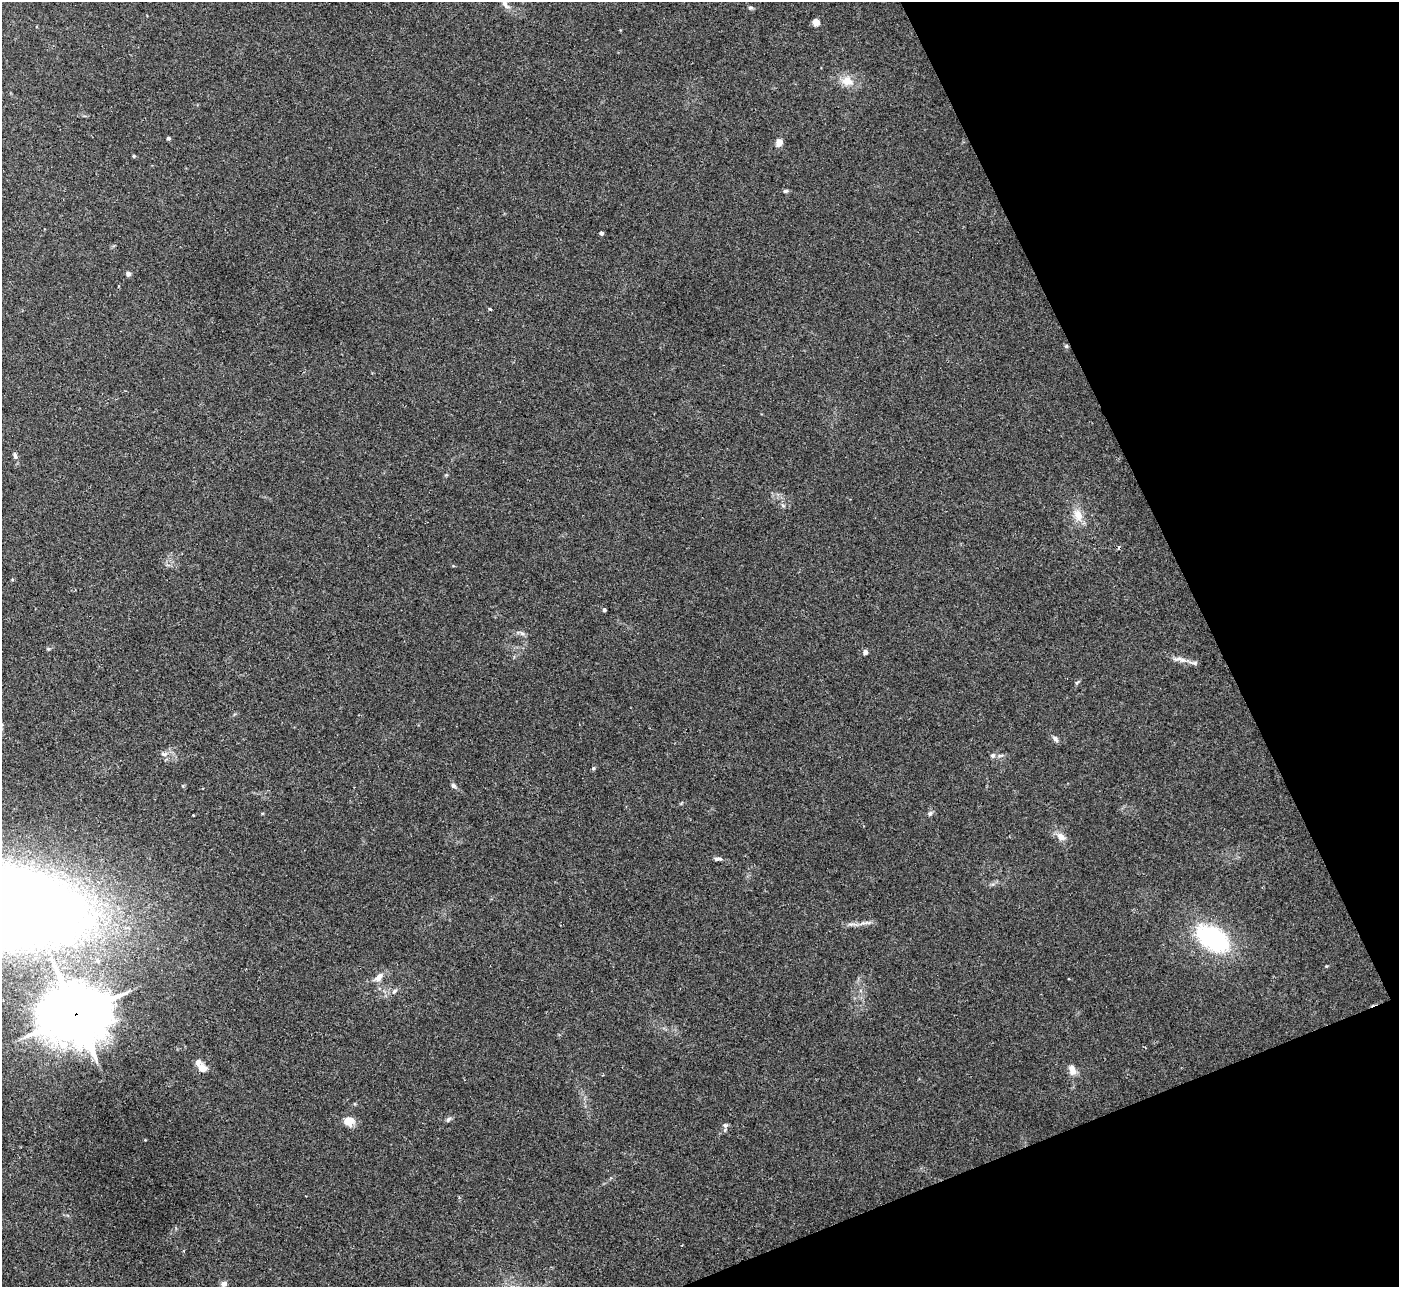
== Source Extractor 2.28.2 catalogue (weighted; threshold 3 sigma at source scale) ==
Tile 12 of 4 x 4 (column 4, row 3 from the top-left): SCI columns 4232-5628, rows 1471-2755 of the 5657 x 5637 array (HDU 1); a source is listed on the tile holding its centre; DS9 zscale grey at full resolution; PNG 1401 x 1289 px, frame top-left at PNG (2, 2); no overlay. Shown black and unused: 20% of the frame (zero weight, under 2 of 3 exposures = <1% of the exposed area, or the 3 px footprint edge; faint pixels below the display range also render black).
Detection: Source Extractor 2.28.2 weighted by HDU 2 'WHT'; one run over the whole footprint, this tile lists its part. Background 0.0422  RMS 0.0074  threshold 0.0332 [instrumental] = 3 sigma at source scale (4.5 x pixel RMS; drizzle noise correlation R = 1.50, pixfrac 1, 0.05/0.05 arcsec/px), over >= 5 px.
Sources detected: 43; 1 cosmic-ray / hot-pixel residue — not listed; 1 inside a brighter listed object's ellipse — not listed separately; the other 41 listed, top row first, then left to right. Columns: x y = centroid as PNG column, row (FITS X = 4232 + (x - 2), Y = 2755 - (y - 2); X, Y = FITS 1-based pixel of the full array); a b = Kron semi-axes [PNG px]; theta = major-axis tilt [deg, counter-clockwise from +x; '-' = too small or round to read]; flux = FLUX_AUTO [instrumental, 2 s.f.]
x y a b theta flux
505 4 14 6 -55 3.9
751 7 7 4 0 1.1
816 22 5 4 - 14
847 81 15 12 -12 9.1
168 138 4 4 - 1.4
779 142 5 4 - 14
134 156 4 4 - 1.1
785 191 6 5 - 1.2
601 233 4 4 - 1.7
128 274 5 5 - 2.3
490 309 4 3 - 1
1066 346 5 5 - 1.1
15 456 8 5 -70 1.7
1078 515 15 11 -69 8.8
604 610 4 3 - 1.8
522 633 7 4 -1 1.7
865 652 4 4 - 3.5
1179 659 24 7 -8 5.4
1077 682 8 3 45 1
1055 739 8 6 -51 2.2
164 754 11 6 -1 2.9
992 755 6 6 - 1.7
593 768 5 4 - 1
453 786 7 5 -34 1.9
930 814 8 5 62 1.6
193 815 3 2 - 0.44
1061 837 11 8 -39 5.1
717 859 10 5 2 2.1
4 907 106 50 -8 1800
862 923 9 4 31 1.9
1212 938 28 16 -31 96
98 961 7 6 - 1.9
379 977 13 8 44 4.9
394 991 6 5 - 1.4
76 1014 24 20 6 3000
202 1068 11 8 -29 6.1
1072 1070 14 8 -73 5.1
448 1119 9 5 46 1.6
349 1121 11 9 2 8.4
725 1125 7 6 - 1.9
224 1284 5 5 - 3.8
Overlapping masked pixels (flux is a lower limit): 2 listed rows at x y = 4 907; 76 1014
Isophote crosses this tile's border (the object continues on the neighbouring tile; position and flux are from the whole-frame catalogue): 2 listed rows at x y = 505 4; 4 907